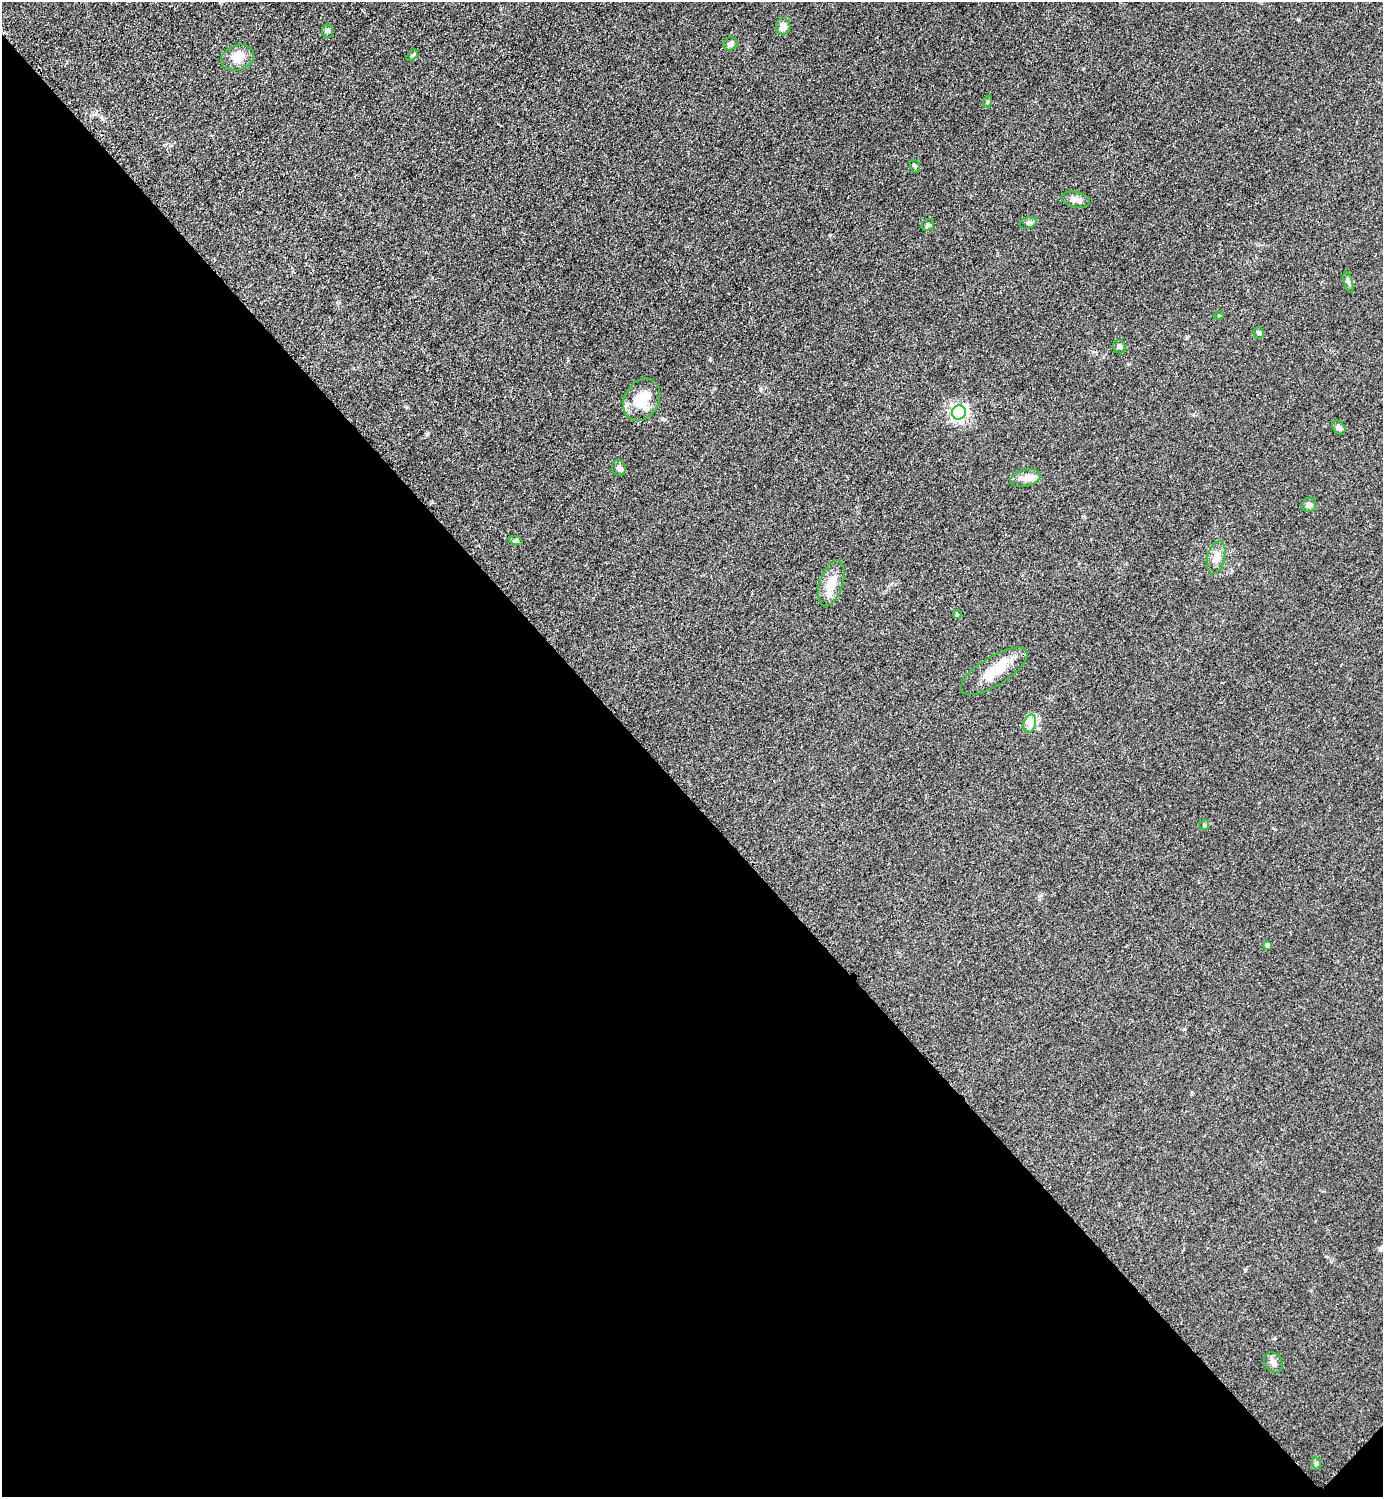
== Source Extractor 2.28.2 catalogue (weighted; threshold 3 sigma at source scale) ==
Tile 14 of 4 x 4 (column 2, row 4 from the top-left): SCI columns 1695-3075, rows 9-1503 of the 6004 x 6004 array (HDU 1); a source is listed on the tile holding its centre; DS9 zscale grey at full resolution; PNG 1385 x 1499 px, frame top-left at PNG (2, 2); each listed source drawn as its Kron ellipse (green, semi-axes under 4 px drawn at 4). Shown black and unused: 47% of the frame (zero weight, under 2 of 3 exposures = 1% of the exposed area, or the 3 px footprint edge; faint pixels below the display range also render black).
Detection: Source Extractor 2.28.2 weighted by HDU 2 'WHT'; one run over the whole footprint, this tile lists its part. Background 0.0782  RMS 0.0082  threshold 0.0367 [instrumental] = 3 sigma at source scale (4.5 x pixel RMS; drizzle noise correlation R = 1.50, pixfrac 1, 0.05/0.05 arcsec/px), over >= 5 px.
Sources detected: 31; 1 cosmic-ray / hot-pixel residue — neither listed nor drawn; the other 30 listed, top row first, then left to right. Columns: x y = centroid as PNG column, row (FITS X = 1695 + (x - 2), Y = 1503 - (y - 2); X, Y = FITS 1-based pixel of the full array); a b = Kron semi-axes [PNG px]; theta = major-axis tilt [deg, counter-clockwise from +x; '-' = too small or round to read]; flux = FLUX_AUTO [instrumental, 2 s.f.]
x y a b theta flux
783 26 8 7 - 6.2
327 31 6 5 - 2
730 44 7 6 - 3.1
412 55 7 4 45 1.2
238 58 16 12 18 13
987 102 6 4 71 1
915 166 6 5 - 1.2
1076 200 14 7 -12 4.3
1028 223 9 5 19 1.9
928 225 7 5 44 1.6
1348 282 11 3 -75 1.8
1219 315 5 3 - 0.62
1259 333 6 5 - 2.1
1119 347 7 6 - 1.8
642 400 22 17 60 23
959 413 7 7 - 220
1339 427 8 5 -53 2.3
619 468 8 6 -62 2.4
1025 478 15 8 14 6.1
1309 505 8 7 - 2.6
516 541 7 4 -18 1.4
1216 557 17 8 76 6.4
831 583 24 11 72 13
957 615 4 3 - 2
994 671 38 14 32 21
1030 724 10 6 71 4.1
1204 825 5 5 - 1.2
1267 945 4 4 - 2
1273 1363 11 8 -57 3.6
1316 1463 7 4 -71 1.3
Unlisted compact peaks at least as high as the median listed source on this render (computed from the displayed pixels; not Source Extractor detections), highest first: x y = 427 434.